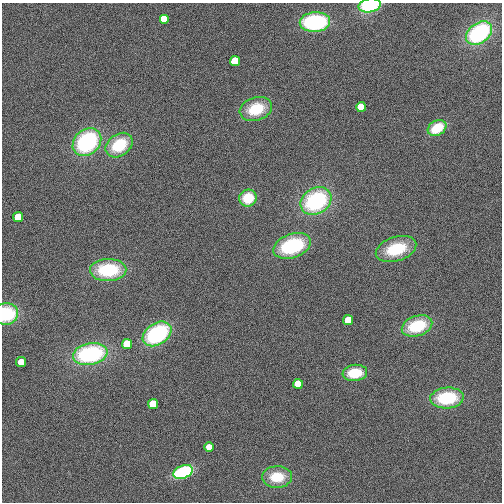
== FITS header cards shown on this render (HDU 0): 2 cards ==
NAXIS1  =                  500
NAXIS2  =                  500

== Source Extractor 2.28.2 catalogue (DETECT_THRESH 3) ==
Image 500 x 500 px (HDU 0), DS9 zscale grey, 1 PNG px = 1 image px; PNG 504 x 504 px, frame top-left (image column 1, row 500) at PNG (2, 3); each listed source drawn as its Kron ellipse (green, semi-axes under 4 px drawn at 4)
Background 0.00173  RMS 0.08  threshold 0.239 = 3 sigma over >= 5 px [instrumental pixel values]
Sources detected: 30; all 30 listed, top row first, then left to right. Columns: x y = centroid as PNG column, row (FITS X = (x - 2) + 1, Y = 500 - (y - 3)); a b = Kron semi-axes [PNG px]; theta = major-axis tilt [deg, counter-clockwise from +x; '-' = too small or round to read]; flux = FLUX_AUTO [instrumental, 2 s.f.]
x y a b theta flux
370 5 11 7 12 360
164 19 5 5 - 700
315 22 15 10 3 660
479 33 14 10 37 610
235 61 5 5 - 1000
361 107 5 5 - 500
256 109 16 11 18 200
437 128 10 7 31 190
87 142 16 12 43 680
119 145 15 11 35 250
248 198 9 8 - 180
316 201 16 12 32 640
18 217 5 5 - 400
292 246 19 12 19 470
396 249 21 12 18 230
108 270 18 11 1 380
6 314 12 11 - 310
348 320 5 5 - 300
417 326 16 10 18 270
157 334 15 10 34 670
127 344 5 5 - 900
90 354 17 10 10 720
21 362 5 5 - 200
355 373 12 8 7 180
298 384 5 5 - 600
447 398 17 10 4 350
153 404 5 5 - 800
209 447 5 5 - 100
183 472 10 6 23 840
277 477 15 11 2 160
At the frame edge (FLAGS 8, measured only in part): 2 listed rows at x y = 370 5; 6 314